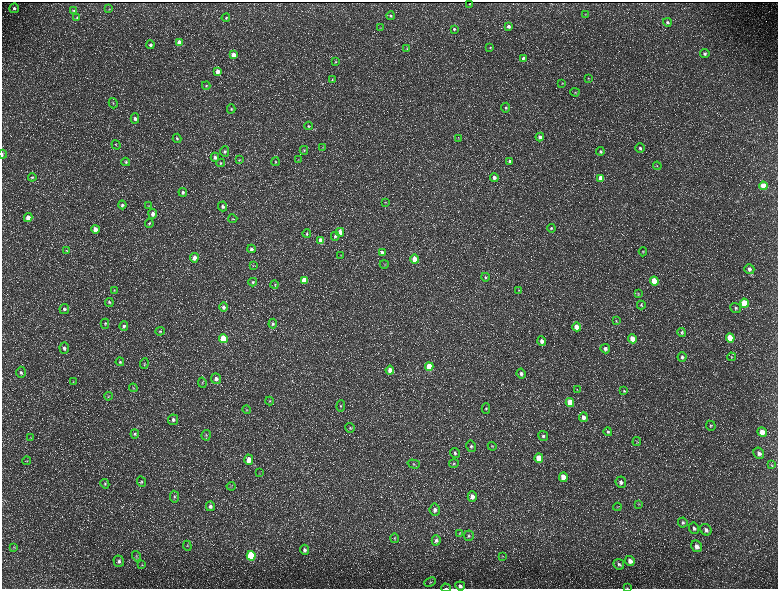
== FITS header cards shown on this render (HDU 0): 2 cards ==
NAXIS1  =                 1552 / length of data axis 1
NAXIS2  =                 1173 / length of data axis 2

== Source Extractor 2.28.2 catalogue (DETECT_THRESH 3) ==
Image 1552 x 1173 px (HDU 0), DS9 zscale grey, zoomed out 1/2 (1 PNG px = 2 x 2 image px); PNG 780 x 591 px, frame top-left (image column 1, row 1173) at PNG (2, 2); each listed source drawn as its Kron ellipse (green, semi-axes under 4 px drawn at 4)
Background 236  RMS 11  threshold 32.7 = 3 sigma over >= 5 px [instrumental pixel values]
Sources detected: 214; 34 cannot appear on this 1/2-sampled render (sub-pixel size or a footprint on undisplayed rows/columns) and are neither listed nor drawn; the other 180 listed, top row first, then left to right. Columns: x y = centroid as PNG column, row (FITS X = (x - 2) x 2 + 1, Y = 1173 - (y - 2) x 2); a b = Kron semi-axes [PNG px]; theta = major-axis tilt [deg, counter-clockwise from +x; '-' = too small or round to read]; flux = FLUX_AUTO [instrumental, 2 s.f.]
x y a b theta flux
470 4 2 2 - 940
14 8 5 4 - 5400
109 9 4 3 - 1500
73 10 3 3 - 2100
585 14 3 2 - 1100
390 16 4 3 - 2900
77 17 4 4 - 2500
226 18 4 4 - 3100
667 22 4 4 - 3500
508 26 4 3 - 5800
380 28 3 2 - 1100
454 29 4 3 - 2700
179 42 4 3 - 22000
150 45 4 4 - 4300
490 47 4 4 - 2200
407 49 4 2 - 1200
705 54 5 4 - 5100
233 55 4 3 - 21000
523 58 4 4 - 4500
335 62 4 3 - 2200
218 71 4 4 - 15000
588 78 4 3 - 1600
332 80 3 3 - 1800
562 84 4 4 - 2000
206 86 4 3 - 2400
575 92 4 3 - 2100
113 103 5 3 - 2500
506 108 5 4 - 3700
231 109 4 4 - 2900
135 118 5 4 - 6200
308 126 4 3 - 2300
540 137 4 4 - 10000
177 138 4 4 - 3300
459 139 3 3 - 1100
116 145 5 2 - 1600
323 147 3 2 - 1200
640 148 5 4 - 4500
304 150 4 4 - 2400
600 151 4 4 - 3300
225 152 5 4 - 4800
2 154 4 2 - 2200
215 157 4 4 - 6000
239 160 4 3 - 1800
298 160 4 4 - 1900
510 161 4 4 - 5500
126 162 4 4 - 3100
275 162 4 4 - 2300
221 163 4 4 - 2500
657 166 4 3 - 2000
32 177 4 4 - 2800
494 177 4 4 - 8300
601 178 4 4 - 32000
763 186 4 4 - 36000
183 192 4 4 - 4900
385 202 4 3 - 1500
122 205 4 4 - 4500
149 206 3 3 - 1800
223 206 5 4 - 6700
153 214 5 4 - 12000
28 218 4 4 - 20000
233 219 4 3 - 1700
149 223 4 4 - 2600
551 228 4 4 - 3200
95 229 4 4 - 18000
340 232 4 4 - 19000
307 234 4 3 - 2400
335 236 4 4 - 4000
321 240 4 3 - 30000
251 249 4 4 - 5700
67 251 3 2 - 1200
643 252 4 4 - 2900
382 253 4 4 - 15000
341 255 3 2 - 980
194 258 5 4 - 15000
414 259 4 4 - 28000
384 264 4 2 - 1200
253 266 3 3 - 1200
749 269 5 5 - 8500
485 277 4 4 - 3200
304 280 4 4 - 38000
654 281 4 4 - 64000
253 282 4 3 - 3100
275 285 4 3 - 2200
114 290 3 3 - 2000
519 290 4 3 - 2000
638 294 4 3 - 2000
109 302 4 4 - 2500
745 303 4 4 - 87000
641 305 4 4 - 2300
223 307 5 4 - 7100
735 308 5 4 - 4400
64 309 5 4 - 4300
616 321 4 3 - 2100
105 324 5 4 - 2800
273 324 5 4 - 4100
124 326 5 4 - 4900
577 327 4 4 - 22000
160 331 4 4 - 3200
682 332 4 4 - 3200
223 338 4 4 - 89000
730 338 4 4 - 72000
632 339 4 4 - 30000
542 341 4 4 - 9800
64 348 5 4 - 6000
605 349 5 4 - 6600
682 357 5 4 - 4800
731 357 4 4 - 2000
120 362 4 4 - 3400
144 364 5 3 - 2100
429 367 4 4 - 60000
390 370 4 4 - 14000
21 372 5 4 - 4900
521 374 5 4 - 7400
216 379 5 5 - 8800
73 382 3 2 - 1100
202 383 5 3 - 2600
133 388 4 4 - 2200
577 390 4 2 - 1000
624 391 4 3 - 2300
108 396 4 2 - 1300
270 401 4 4 - 2600
570 403 4 4 - 50000
341 406 5 4 - 3600
486 408 5 4 - 3100
247 409 4 4 - 2300
583 417 5 4 - 9700
173 420 5 5 - 6400
711 426 5 4 - 3400
350 428 5 4 - 3300
608 432 4 4 - 3000
762 432 5 4 - 21000
135 434 4 4 - 2800
206 435 5 4 - 3000
543 436 5 5 - 4100
30 437 3 2 - 1100
637 442 4 2 - 1600
471 446 6 4 -76 4600
492 446 4 3 - 1700
455 453 5 4 - 4300
759 453 6 5 - 9000
539 458 4 4 - 50000
249 460 5 4 - 23000
27 461 4 3 - 1900
414 464 6 3 -16 2800
454 464 5 4 - 3100
771 465 4 3 - 2000
259 473 3 2 - 1100
563 477 5 4 - 31000
141 482 6 4 -65 3200
621 482 6 5 - 7600
105 484 5 4 - 3400
231 486 4 2 - 1600
472 496 5 4 - 13000
174 497 6 4 -79 3500
639 504 4 3 - 1900
210 506 5 4 - 7400
617 507 4 3 - 1700
435 510 6 5 - 9800
683 522 5 4 - 4900
694 528 6 5 - 5200
706 530 6 5 - 7900
460 533 4 3 - 1800
469 536 5 5 - 3800
394 538 5 4 - 2500
436 540 5 4 - 5600
187 546 5 3 - 2200
697 546 6 5 - 11000
14 548 4 2 - 1400
305 550 5 4 - 6500
136 556 5 4 - 2400
251 556 5 4 - 160000
503 556 3 2 - 1400
119 561 6 5 - 6200
630 561 5 4 - 13000
619 564 5 5 - 5100
142 565 4 3 - 1900
430 582 6 4 24 2800
460 586 5 4 - 7600
446 588 5 2 - 1400
627 588 3 2 - 970
At the frame edge (FLAGS 8, measured only in part): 3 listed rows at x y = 2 154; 446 588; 627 588
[34 sub-pixel or undisplayed-footprint detections neither listed nor drawn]